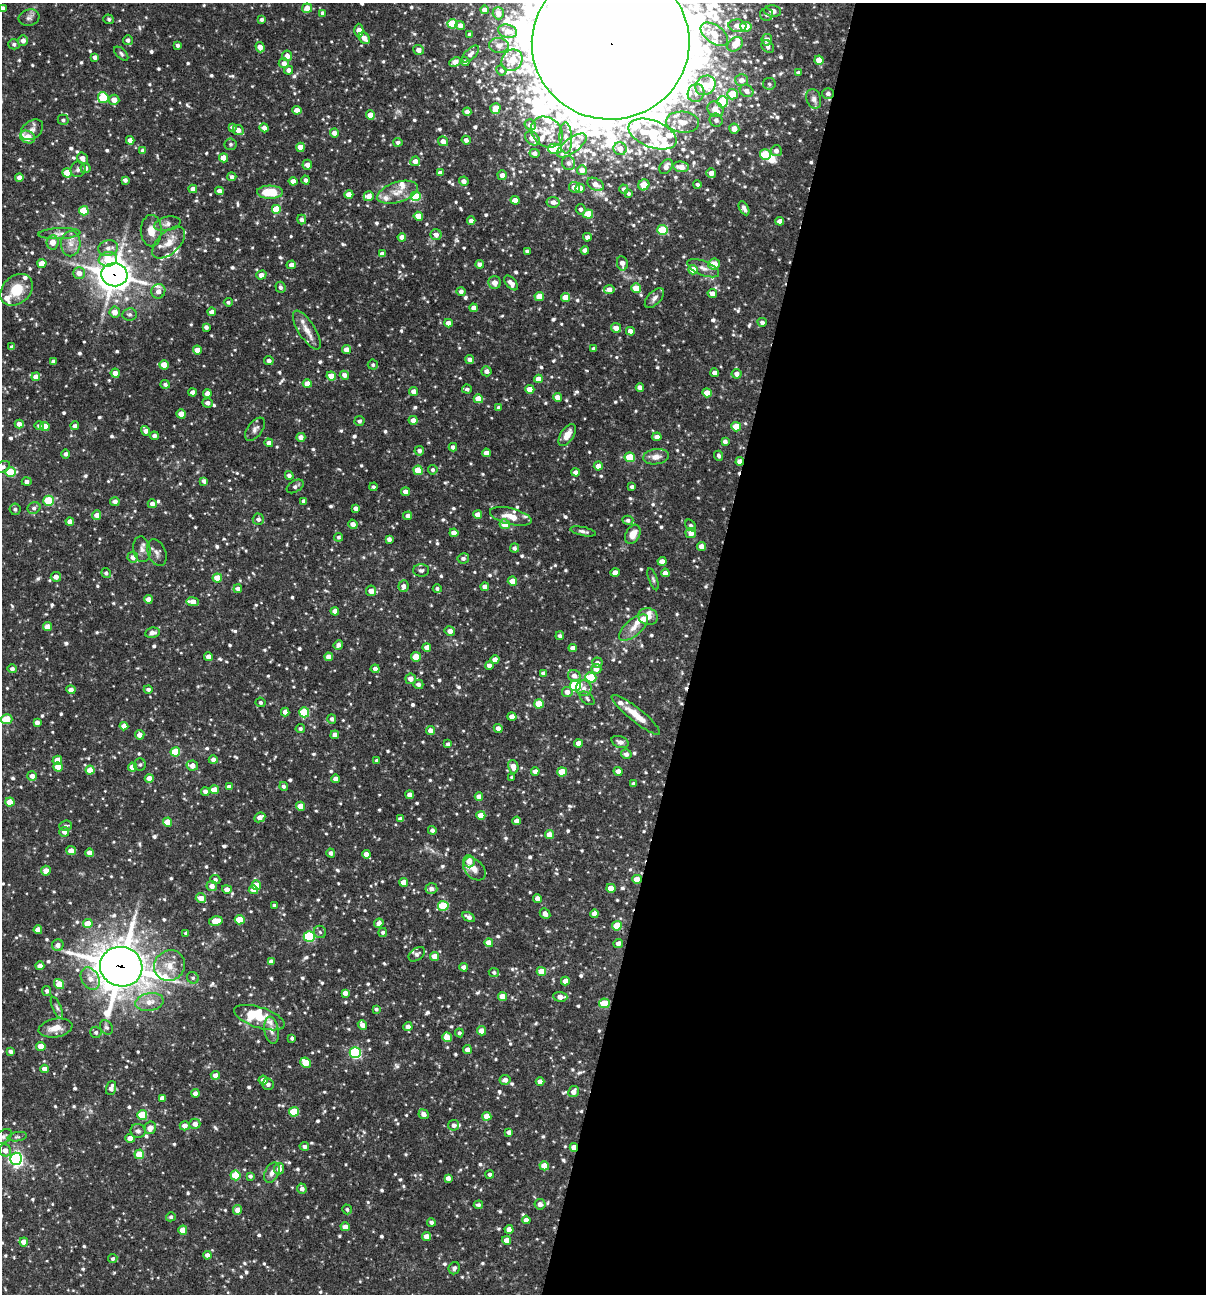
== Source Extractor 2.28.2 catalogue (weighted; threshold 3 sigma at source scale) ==
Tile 12 of 4 x 4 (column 4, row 3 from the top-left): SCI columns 3860-5063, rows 1293-2584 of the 5187 x 5169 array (HDU 1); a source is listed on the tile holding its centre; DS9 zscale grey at full resolution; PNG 1208 x 1296 px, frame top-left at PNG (2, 3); each listed source drawn as its Kron ellipse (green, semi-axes under 4 px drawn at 4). Shown black and unused: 42% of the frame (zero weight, under 3 of 4 exposures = <1% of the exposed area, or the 3 px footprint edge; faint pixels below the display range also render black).
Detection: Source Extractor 2.28.2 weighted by HDU 2 'WHT'; one run over the whole footprint, this tile lists its part. Background 0.0982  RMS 0.004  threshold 0.018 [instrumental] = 3 sigma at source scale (4.5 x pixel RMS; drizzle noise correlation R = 1.50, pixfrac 1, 0.05/0.05 arcsec/px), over >= 5 px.
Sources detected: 932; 1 inside a brighter object's white glare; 2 cosmic-ray / hot-pixel residue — neither listed nor drawn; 37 inside a brighter listed object's ellipse — not listed separately; of the other 892, all 500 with FLUX_AUTO >= 0.883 (the completeness limit of this list) listed and drawn (392 fainter detections not listed), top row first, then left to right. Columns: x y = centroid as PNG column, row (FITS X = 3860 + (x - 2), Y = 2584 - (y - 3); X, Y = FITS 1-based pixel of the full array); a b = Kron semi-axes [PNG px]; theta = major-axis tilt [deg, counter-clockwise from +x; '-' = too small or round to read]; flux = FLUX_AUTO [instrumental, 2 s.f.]
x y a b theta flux
2 8 4 4 - 1.6
307 8 5 4 - 3.8
484 10 4 4 - 2.3
773 11 8 5 -6 3.1
323 13 4 3 - 1.2
498 13 6 5 - 3.3
766 15 6 6 - 1.5
29 18 10 8 15 1.6
109 19 5 5 - 0.98
262 19 4 4 - 1
452 24 5 5 - 15
460 25 4 4 - 2.4
737 26 9 6 -6 3.3
746 27 6 5 - 6.1
359 31 7 4 -89 4.1
508 31 9 6 -16 4.5
714 34 16 9 -36 5.8
470 35 4 3 - 1.6
364 38 6 5 - 3.1
23 40 5 5 - 2.5
128 40 5 5 - 1.5
767 40 6 5 - 2.6
611 43 79 76 8 15000
14 44 5 5 - 1.1
735 44 8 6 37 4.3
178 45 4 4 - 1.1
499 45 10 7 -6 1.9
260 47 5 4 - 3.4
768 47 7 5 -48 1.5
419 50 5 5 - 2.8
121 54 9 4 -45 0.94
470 54 11 5 44 1.7
287 56 5 5 - 2.7
95 57 4 4 - 1.5
512 60 11 10 - 5.8
819 60 4 4 - 5.8
455 62 6 4 27 3.1
465 62 4 4 - 1.8
284 63 5 5 - 2.4
288 70 4 4 - 1.6
501 70 5 5 - 0.93
798 73 4 4 - 1.4
741 80 6 6 - 3
769 84 6 6 - 1
705 85 10 9 - 7.7
747 91 7 6 - 2.3
696 93 9 8 - 2.4
828 93 6 5 - 1.5
733 94 5 5 - 9.5
103 98 5 5 - 16
814 99 10 7 -73 1.8
114 100 5 5 - 3.4
723 102 5 5 - 21
495 108 5 5 - 5.4
715 109 9 7 -44 4.7
297 110 5 4 - 2.8
467 112 4 4 - 2.4
370 115 4 4 - 5.6
63 120 5 5 - 1.1
716 120 6 6 - 1.9
682 122 16 10 -5 5.4
530 125 6 5 - 2.2
232 127 4 4 - 1.2
264 128 4 4 - 2.8
734 129 5 5 - 4.4
32 130 12 9 39 2.4
238 130 6 4 -24 2.8
547 132 17 14 -41 6.8
334 133 4 4 - 2.7
652 134 25 13 -21 14
27 137 8 6 -26 5.9
532 138 8 6 -44 3.7
566 138 16 6 -89 2.6
130 140 4 4 - 2.4
466 140 4 4 - 1.6
443 141 5 5 - 2.9
398 142 4 4 - 1.5
231 144 6 6 - 0.92
572 145 17 7 36 3.9
301 147 4 4 - 4
555 149 7 5 1 18
620 149 7 6 - 3.2
143 150 4 4 - 1.8
776 151 5 5 - 1.9
534 153 5 4 - 1.7
765 155 5 5 - 19
82 158 6 5 - 2.3
224 158 4 4 - 6.4
415 161 5 5 - 3.2
569 163 7 6 - 1.4
307 165 5 5 - 2.4
666 167 8 6 53 2.9
681 167 7 5 -8 4.1
85 168 5 5 - 1.8
78 169 8 7 - 1.4
582 170 5 5 - 3.4
67 173 5 4 - 9.1
440 173 4 4 - 2.2
711 173 5 5 - 3.2
502 175 5 4 - 2.6
19 177 4 4 - 2.4
232 177 4 4 - 1.3
125 180 4 4 - 1.4
306 180 4 4 - 1.3
293 181 4 4 - 2.8
464 181 5 4 - 2.3
595 184 9 5 -28 3.3
697 184 4 4 - 1.1
644 185 6 5 - 6
574 187 5 5 - 3.1
580 188 5 4 - 4
193 189 4 4 - 2.5
624 189 4 4 - 1.4
219 191 4 4 - 2.3
270 192 13 6 -1 13
397 192 21 10 18 5.6
628 193 4 4 - 1.1
349 194 4 4 - 3.6
369 196 5 5 - 3.1
416 197 5 5 - 16
515 200 4 4 - 3.7
553 202 6 5 - 2.5
744 208 7 4 -62 1.7
276 209 5 5 - 11
581 209 5 5 - 1.4
84 211 5 4 - 13
588 214 5 4 - 11
418 216 5 4 - 5.6
302 219 5 4 - 1.5
471 221 4 4 - 1.9
780 221 4 4 - 3.2
167 224 13 7 12 2
662 230 5 5 - 17
151 231 16 10 -90 5.1
59 234 21 5 3 2.6
436 235 5 5 - 2.6
402 237 4 4 - 2.4
587 237 4 4 - 1.9
53 242 7 6 - 4.4
169 243 20 11 44 5.3
71 244 12 9 88 3.5
108 248 10 8 15 2.4
585 250 4 4 - 2.5
527 251 4 4 - 1.2
382 254 4 4 - 2.4
108 259 9 7 7 11
42 263 4 4 - 5
622 263 7 5 -79 2.8
480 264 4 4 - 2.4
714 264 6 5 - 6.1
291 265 5 4 - 2.1
703 268 17 7 -22 2.8
693 270 4 4 - 6.6
79 273 6 6 - 3.6
114 275 13 11 -7 630
261 275 5 4 - 3
495 283 6 6 - 2.8
511 283 9 5 -49 2.5
281 287 5 5 - 1.2
636 288 5 4 - 8.3
609 289 5 4 - 2.7
17 290 18 13 44 9.6
158 291 7 7 - 2.6
461 292 4 4 - 1.6
712 294 5 4 - 3
539 296 4 4 - 7.6
565 298 4 4 - 4.6
654 298 12 6 47 1.9
228 302 4 4 - 0.94
474 308 4 4 - 2.2
115 312 5 5 - 3.4
212 312 4 4 - 2.8
129 314 7 6 - 1.2
762 322 5 4 - 1.3
448 323 4 4 - 2.9
206 327 4 4 - 1.5
616 328 5 4 - 3.2
307 330 22 8 -58 4.5
630 331 4 4 - 3.1
12 347 4 4 - 1.4
594 349 4 4 - 1.5
197 350 4 4 - 4
346 350 4 4 - 3.4
470 359 4 4 - 1.9
53 361 4 3 - 1
269 361 4 4 - 1.6
164 365 4 4 - 5
373 365 5 5 - 0.92
486 371 5 5 - 1.7
115 373 4 4 - 3.1
715 373 4 4 - 2.3
737 374 5 5 - 1.8
344 375 5 4 - 2.3
331 376 5 4 - 4.3
36 377 4 4 - 3.3
538 379 4 4 - 3.1
165 384 4 4 - 1.3
307 384 4 4 - 3.9
640 388 4 4 - 3
467 389 5 4 - 0.97
530 389 4 4 - 4.8
414 391 5 4 - 2.6
193 392 4 4 - 2.4
707 393 4 4 - 5.2
207 394 4 4 - 2.7
557 397 4 4 - 2.9
478 399 5 4 - 7.6
208 403 5 4 - 1.6
499 407 3 3 - 1
181 414 4 4 - 6.2
413 420 4 4 - 2.6
359 421 5 5 - 1.2
19 424 4 4 - 2.3
39 426 5 4 - 1
75 426 4 4 - 1.4
45 427 5 4 - 7.1
736 427 5 4 - 8.1
255 429 13 7 52 1.9
146 431 5 4 - 2
567 435 12 6 57 4.2
154 436 4 4 - 1.5
301 437 4 4 - 2.3
657 437 4 4 - 2.4
725 441 4 4 - 1.6
269 443 4 4 - 2.2
453 447 4 4 - 1.4
419 451 5 4 - 1.4
486 453 4 4 - 3.1
66 454 5 4 - 1.2
719 456 5 4 - 1.2
630 457 5 4 - 13
656 457 13 7 8 3.4
740 461 4 4 - 3.5
598 466 4 4 - 2.9
3 467 8 5 27 1.4
418 470 5 4 - 9.2
433 470 5 4 - 0.95
10 472 5 5 - 16
575 472 4 4 - 1.8
289 475 4 4 - 1.5
204 481 4 4 - 1.5
27 482 5 4 - 1.5
295 486 9 5 32 1.4
374 487 4 4 - 0.91
632 487 3 3 - 1
406 492 4 4 - 2.7
49 501 5 5 - 20
304 501 4 4 - 1.9
115 502 4 4 - 2
152 504 4 4 - 2.1
34 508 6 5 - 1.3
356 508 4 4 - 2.3
15 509 6 5 - 1.1
97 515 5 4 - 2.9
478 515 4 4 - 5.1
408 516 4 4 - 1.6
511 516 21 8 -14 5.8
258 519 6 5 - 1.4
628 520 5 4 - 1.2
70 521 4 4 - 2.9
353 524 5 4 - 2.7
505 524 5 5 - 6.6
691 526 6 4 -51 1.1
583 531 13 4 -12 1.3
454 533 4 4 - 4
691 533 5 5 - 3
633 534 10 7 60 4.6
339 537 4 4 - 0.89
389 539 4 4 - 1.7
701 546 4 4 - 3.1
514 548 4 4 - 1.2
142 549 13 8 -79 2.4
157 553 14 9 -67 2.2
133 557 5 5 - 2.1
463 558 6 5 - 1.3
662 561 4 4 - 3.3
421 570 8 6 -1 1.1
615 572 4 4 - 2.8
106 573 5 4 - 1.1
665 573 4 4 - 2.8
56 577 5 5 - 2.4
217 578 4 4 - 6.8
653 579 11 4 -70 0.91
512 581 4 4 - 5.5
403 586 6 5 - 1.9
485 587 4 4 - 2.4
238 589 4 4 - 1.6
437 589 4 4 - 1
371 591 5 5 - 3.1
148 599 4 4 - 2.6
193 602 6 4 -8 4.4
335 611 4 4 - 2.7
648 617 10 8 -16 2.5
48 627 4 4 - 4.8
634 628 18 8 40 4
450 631 5 4 - 2.2
152 633 7 5 9 2.2
560 636 4 4 - 1.1
338 645 5 4 - 1.5
427 647 4 4 - 3.1
573 648 4 4 - 2.5
208 657 4 4 - 2.8
329 657 4 4 - 3.4
416 657 5 4 - 7.4
495 660 4 4 - 2.8
597 663 5 5 - 1.7
489 665 4 4 - 2
12 669 4 4 - 1.3
375 669 4 4 - 1.4
596 669 5 5 - 3.4
543 673 4 4 - 1.1
574 676 6 5 - 2.4
591 677 6 5 - 20
411 679 5 5 - 2.6
418 684 5 4 - 1.7
576 685 6 5 - 35
584 688 8 8 - 1.9
148 689 4 4 - 1.1
71 690 4 4 - 2.4
567 692 5 5 - 2.4
587 698 8 5 -41 0.91
261 702 5 4 - 0.88
539 704 5 4 - 9.8
285 712 4 4 - 2
304 712 5 5 - 18
636 715 30 7 -39 7
512 717 5 4 - 2.8
7 719 6 5 - 10
332 719 5 4 - 1.2
37 722 4 4 - 2.4
124 726 4 4 - 3.2
498 728 4 4 - 2.3
300 729 5 4 - 0.96
430 731 5 4 - 2.5
140 735 4 4 - 2.8
335 735 4 4 - 2.7
620 742 9 5 -20 1.5
578 743 4 4 - 2.7
448 744 4 4 - 0.93
175 752 5 4 - 13
626 754 5 5 - 1.6
57 760 4 4 - 4.7
213 760 4 4 - 2
377 760 4 3 - 1.2
140 765 6 6 - 0.92
192 765 6 5 - 3.4
58 767 5 4 - 5.4
132 767 4 4 - 4.8
513 767 7 5 -76 3.3
90 770 4 4 - 5.9
618 771 4 4 - 2.5
535 772 4 4 - 2.6
562 772 5 4 - 10
32 776 5 5 - 2.5
512 777 3 3 - 0.94
149 778 4 4 - 3.6
336 779 4 4 - 2.8
633 784 4 3 - 1.1
284 786 4 4 - 1.2
229 787 4 4 - 2.4
214 790 4 4 - 6.6
205 791 4 4 - 1.7
410 795 4 4 - 2.8
479 797 4 4 - 2.8
10 802 4 4 - 7.2
300 806 4 4 - 5
481 815 5 4 - 5.3
260 817 6 4 26 3
400 819 4 4 - 1.4
517 821 4 4 - 2.7
167 822 4 4 - 6.8
66 826 6 5 - 1.1
432 830 4 4 - 1.6
64 832 5 5 - 2.6
549 835 4 4 - 3.6
71 851 5 4 - 3.1
89 853 4 4 - 3
331 853 4 4 - 1.6
366 854 4 4 - 2.6
469 861 6 5 - 3.3
474 869 13 9 -47 2.8
46 871 5 5 - 3.2
215 879 5 4 - 1.1
637 879 4 4 - 5.9
404 882 4 4 - 3.9
256 885 5 4 - 6.2
212 886 5 5 - 2.5
431 888 6 5 - 1.8
611 888 4 4 - 5.4
227 889 5 4 - 2.9
253 890 5 4 - 4.5
201 898 5 4 - 4
537 899 4 4 - 2.8
274 905 3 3 - 1
443 906 5 5 - 17
545 914 6 4 -46 2.2
594 914 4 4 - 2.5
469 917 7 4 -30 2.2
240 920 5 5 - 8.3
216 921 7 4 11 6.9
379 923 5 4 - 2.6
88 924 5 4 - 7.7
617 926 5 4 - 8.6
38 930 4 4 - 3.7
320 932 6 6 - 0.94
383 932 4 4 - 1.1
186 933 4 3 - 0.96
309 936 5 5 - 33
489 943 4 4 - 3.9
618 943 5 4 - 2.4
58 945 6 6 - 2.3
417 954 9 6 37 1.2
434 956 4 4 - 4.9
271 961 4 4 - 2.3
40 966 4 4 - 2.6
170 966 16 15 - 6.6
121 967 21 19 -16 1300
464 967 4 4 - 2.6
541 971 4 4 - 7.3
494 972 5 4 - 1.1
193 978 6 5 - 0.91
90 979 12 8 -60 3.5
565 981 4 4 - 3.1
59 984 5 4 - 7.6
47 991 5 4 - 1.4
345 993 4 4 - 2.2
503 997 4 4 - 5.7
560 997 7 5 -4 3.5
149 1002 14 8 10 4.1
604 1003 5 5 - 12
57 1008 12 4 -66 1.2
376 1009 4 4 - 0.93
259 1018 26 10 -18 10
362 1025 5 4 - 2.7
107 1027 8 6 -54 1.1
408 1027 4 4 - 2.4
56 1028 17 9 11 5.2
271 1030 14 7 -80 2.4
481 1031 4 4 - 3.6
96 1032 6 5 - 1.2
459 1033 4 4 - 1.1
447 1037 5 4 - 8.1
292 1038 4 3 - 1
41 1046 4 4 - 6.5
467 1049 4 4 - 2.6
10 1051 4 4 - 1.3
355 1053 5 5 - 45
306 1063 5 4 - 9.4
45 1069 4 4 - 2.5
215 1075 4 4 - 2.7
263 1080 4 4 - 2.3
505 1080 5 5 - 2.2
540 1082 4 4 - 2.7
268 1084 6 5 - 1.5
111 1088 7 5 71 2.5
573 1092 6 5 - 2.5
195 1093 4 4 - 1.9
162 1098 4 4 - 2.6
294 1112 5 5 - 14
424 1114 5 4 - 2.7
142 1115 5 5 - 16
487 1116 4 4 - 5.1
195 1124 5 5 - 2.8
454 1125 5 5 - 1.6
185 1126 5 4 - 2.7
150 1128 6 5 - 3
138 1131 7 7 - 1.2
509 1132 4 4 - 1.8
4 1136 9 6 39 1.2
17 1137 9 4 9 0.9
130 1138 4 4 - 3.6
304 1146 4 4 - 1.2
574 1147 4 4 - 6.8
5 1150 6 6 - 2.7
139 1154 5 4 - 10
16 1159 6 6 - 110
544 1166 5 4 - 6.4
279 1169 6 5 - 2.8
272 1173 11 7 64 2.3
490 1174 4 4 - 1.3
235 1175 5 5 - 15
250 1176 4 4 - 1.1
448 1178 4 4 - 2.1
302 1189 5 4 - 1.7
540 1204 5 5 - 1.9
478 1205 4 3 - 0.98
347 1209 5 4 - 0.89
238 1210 5 4 - 3.5
171 1217 5 4 - 0.99
526 1220 4 4 - 2.4
431 1222 4 4 - 1.4
345 1227 4 4 - 2.9
509 1229 4 4 - 3.4
183 1230 4 4 - 5.9
426 1236 4 4 - 3.2
506 1240 4 4 - 2.9
24 1242 4 4 - 4.4
207 1255 4 4 - 1.9
113 1259 5 4 - 0.99
454 1268 6 5 - 1.1
Overlapping masked pixels (flux is a lower limit): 7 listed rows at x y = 611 43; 114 275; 740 461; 637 879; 121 967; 294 1112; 574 1147
Isophote crosses this tile's border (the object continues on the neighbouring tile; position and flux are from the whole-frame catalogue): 4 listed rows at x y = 2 8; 611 43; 3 467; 7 719